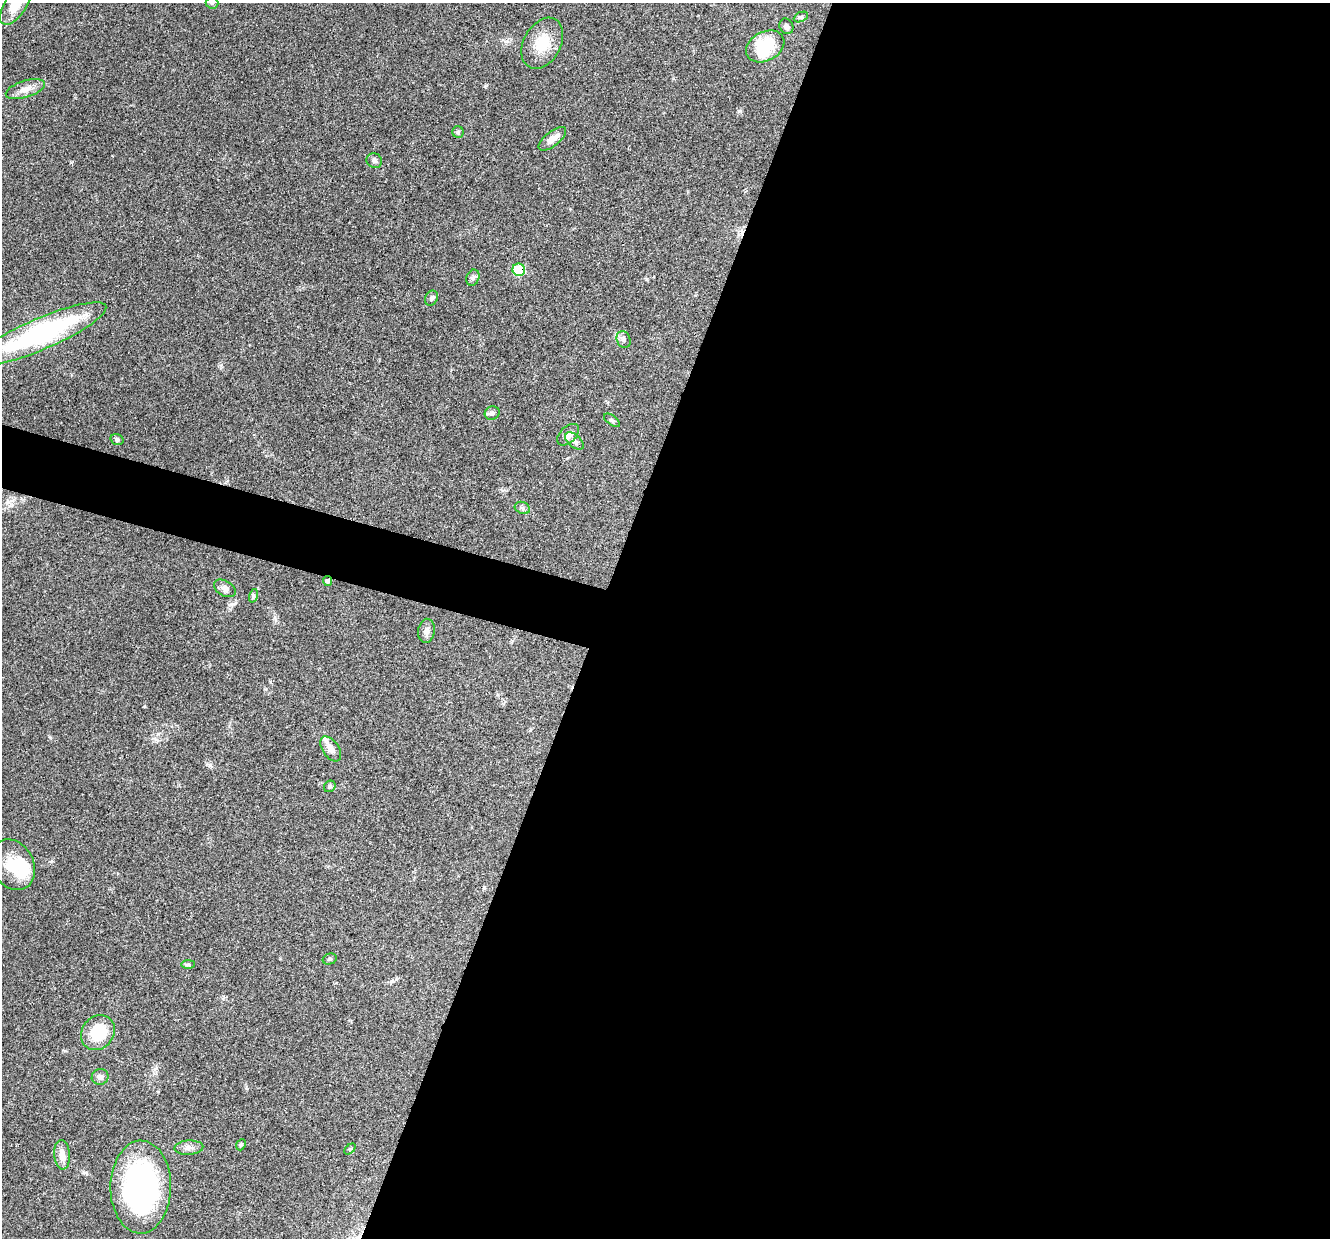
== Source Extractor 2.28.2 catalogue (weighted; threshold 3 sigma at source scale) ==
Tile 12 of 4 x 4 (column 4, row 3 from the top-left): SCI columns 3991-5318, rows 1495-2730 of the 5321 x 5335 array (HDU 1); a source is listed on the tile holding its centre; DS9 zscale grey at full resolution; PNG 1332 x 1240 px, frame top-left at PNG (2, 3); each listed source drawn as its Kron ellipse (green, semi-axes under 4 px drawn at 4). Shown black and unused: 57% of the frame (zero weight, under 3 of 4 exposures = <1% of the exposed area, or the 3 px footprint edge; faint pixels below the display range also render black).
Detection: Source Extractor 2.28.2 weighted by HDU 2 'WHT'; one run over the whole footprint, this tile lists its part. Background 0.0537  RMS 0.0049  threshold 0.0218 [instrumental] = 3 sigma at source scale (4.5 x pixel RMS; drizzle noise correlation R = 1.50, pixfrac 1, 0.05/0.05 arcsec/px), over >= 5 px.
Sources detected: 41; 2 inside a brighter object's white glare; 1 cosmic-ray / hot-pixel residue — neither listed nor drawn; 1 inside a brighter listed object's ellipse — not listed separately; the other 37 listed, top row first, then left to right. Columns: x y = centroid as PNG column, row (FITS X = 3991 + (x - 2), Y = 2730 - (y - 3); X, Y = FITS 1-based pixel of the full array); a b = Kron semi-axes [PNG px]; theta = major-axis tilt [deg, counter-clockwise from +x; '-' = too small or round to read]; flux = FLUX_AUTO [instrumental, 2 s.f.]
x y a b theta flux
212 3 6 6 - 1
16 5 23 10 57 8
801 17 7 4 24 0.83
786 26 8 6 -57 1.6
542 43 27 18 61 12
765 46 20 14 28 17
25 89 20 8 17 4.5
458 132 6 5 - 0.74
552 139 16 7 38 4.5
374 161 8 7 - 1.6
519 270 6 6 - 21
473 278 8 6 69 1.2
431 298 8 6 65 1.3
41 334 71 15 23 80
624 340 9 6 -68 1.4
492 413 7 7 - 1.4
612 420 9 4 -37 0.91
568 435 13 8 43 4.2
117 439 6 5 - 1.1
574 441 11 6 -41 1.7
522 508 8 6 -21 1.2
328 581 5 4 - 1
225 588 12 7 -30 2.3
253 596 7 4 73 0.73
426 631 12 8 81 2.3
331 749 14 8 -55 3.4
330 786 6 5 - 0.75
13 865 26 21 -61 14
330 959 7 5 16 0.83
188 964 7 4 0 0.85
98 1033 18 15 50 19
100 1077 8 8 - 1.8
241 1145 6 4 67 0.68
189 1148 14 7 3 2.3
350 1149 7 4 44 0.6
62 1155 15 8 -85 4.1
141 1187 46 30 89 95
Overlapping masked pixels (flux is a lower limit): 2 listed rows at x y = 519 270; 328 581
Isophote crosses this tile's border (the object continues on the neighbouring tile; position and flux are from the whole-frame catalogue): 3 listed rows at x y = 212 3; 16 5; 41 334
Unlisted compact peaks at least as high as the median listed source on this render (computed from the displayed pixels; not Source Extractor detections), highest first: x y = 740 111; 647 279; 210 765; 232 604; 221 366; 486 86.